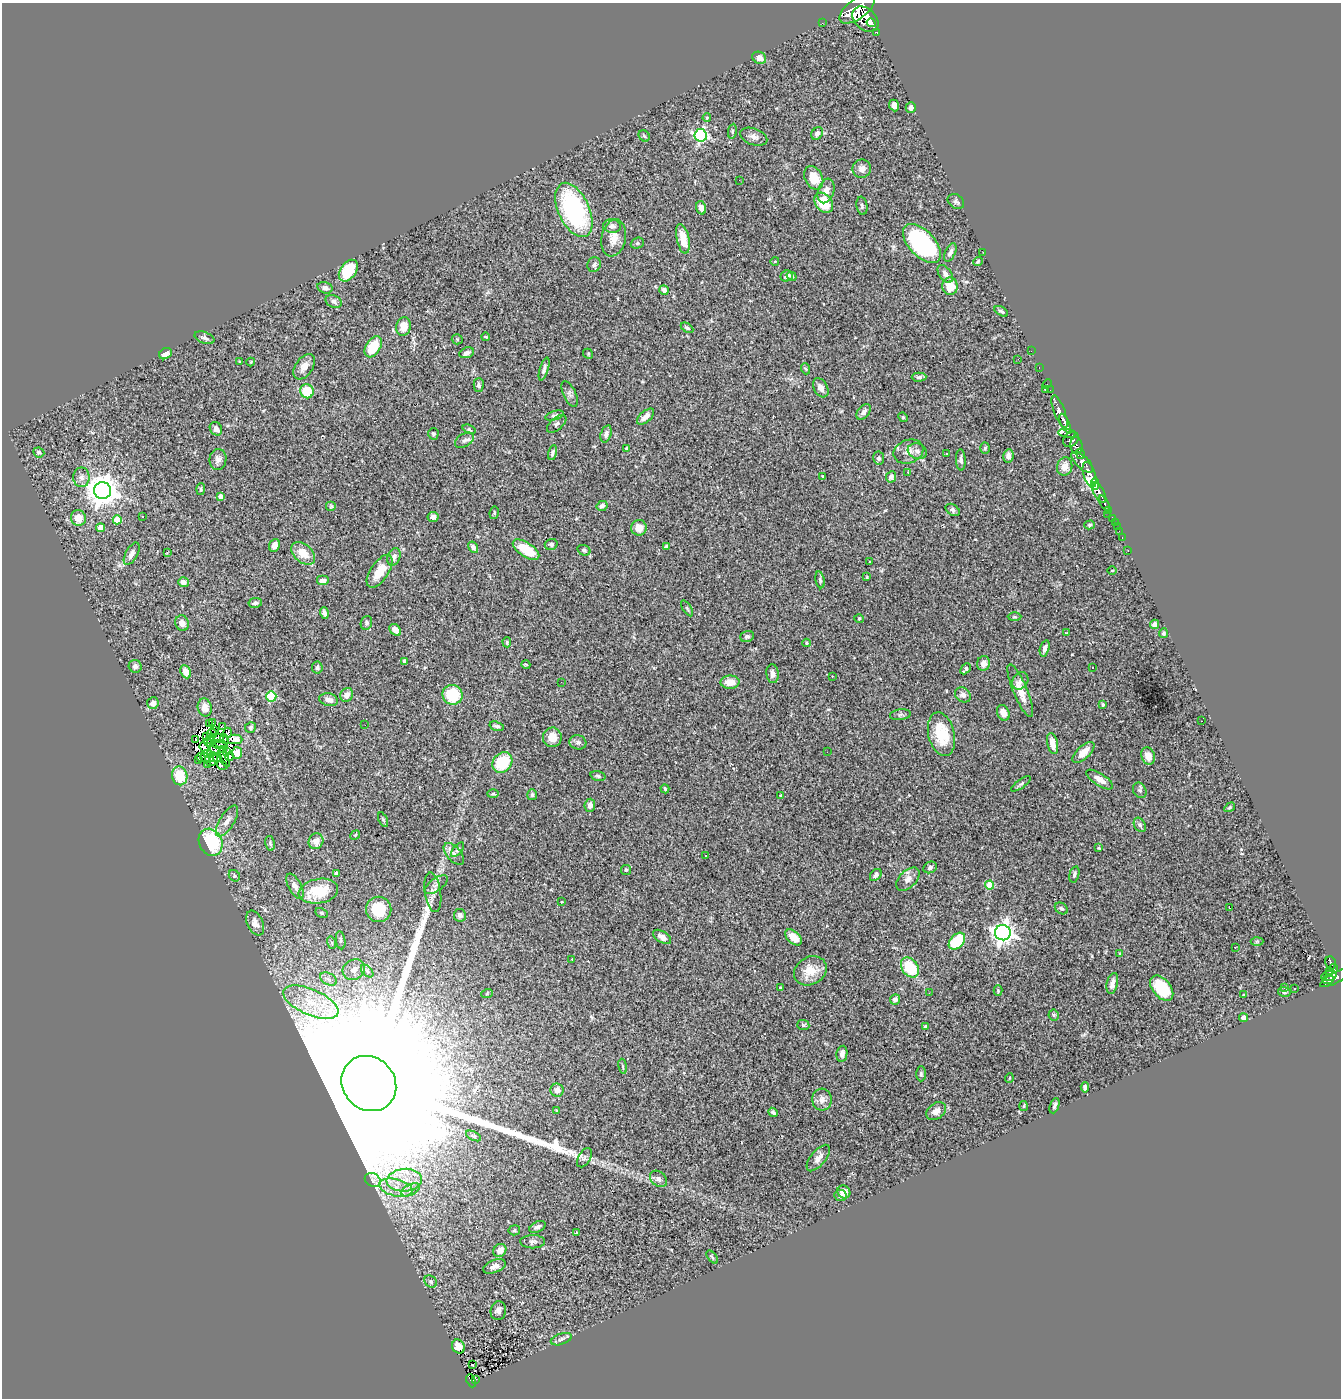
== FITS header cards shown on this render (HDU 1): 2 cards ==
NAXIS1  =                 1339
NAXIS2  =                 1396

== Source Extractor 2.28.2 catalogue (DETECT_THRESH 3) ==
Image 1339 x 1396 px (HDU 1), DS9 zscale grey, 1 PNG px = 1 image px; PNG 1343 x 1400 px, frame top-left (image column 1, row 1396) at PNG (2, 3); each listed source drawn as its Kron ellipse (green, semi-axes under 4 px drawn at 4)
Background 1.09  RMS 0.079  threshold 0.237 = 3 sigma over >= 5 px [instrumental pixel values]
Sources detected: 345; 6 with non-positive FLUX_AUTO (blend fragments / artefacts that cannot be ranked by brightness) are neither listed nor drawn; the other 339 listed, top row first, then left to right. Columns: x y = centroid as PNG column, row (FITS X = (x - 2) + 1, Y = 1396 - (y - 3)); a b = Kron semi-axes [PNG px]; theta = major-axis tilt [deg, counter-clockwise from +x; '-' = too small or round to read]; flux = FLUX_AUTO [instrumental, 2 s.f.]
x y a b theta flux
857 9 20 10 36 5800
865 19 15 10 -42 4500
822 23 3 2 - 11
871 23 4 3 - 830
876 32 4 3 - 97
759 58 7 6 - 42
894 105 6 5 - 20
911 107 5 5 - 16
707 118 4 3 - 7.1
732 131 7 4 82 6.4
817 133 7 5 59 14
701 135 6 6 - 860
644 136 6 5 - 8.6
754 137 14 8 -19 29
862 169 9 9 - 27
814 178 12 8 -63 99
739 180 2 2 - 3.2
826 191 12 8 73 40
956 201 9 6 -34 13
824 203 11 8 -50 120
862 206 9 5 -80 10
701 208 7 5 -72 28
574 210 29 15 -65 730
612 226 9 6 -6 20
614 238 19 12 79 59
683 239 15 6 -78 91
637 243 7 5 23 10
922 243 24 12 -46 780
950 252 10 5 66 24
983 252 3 2 - 6.6
775 261 4 3 - 3.7
978 261 5 3 - 5.9
594 265 7 6 - 13
348 271 12 8 55 210
945 274 10 6 -54 24
787 276 6 5 - 19
792 276 5 4 - 9.7
950 286 9 7 -87 92
325 288 8 5 -16 20
664 290 5 4 - 26
334 301 8 6 -27 17
1001 311 7 4 -29 10
404 327 9 7 76 66
687 328 7 4 -31 9.1
485 337 4 2 - 4.8
204 338 10 5 -20 15
457 339 5 5 - 6.5
373 347 11 7 58 160
1031 351 2 2 - 5.6
467 353 7 5 23 21
165 354 7 5 30 29
588 354 5 4 - 6.7
1018 359 2 2 - 2.3
240 362 3 3 - 4.6
251 362 4 4 - 5.5
304 367 14 8 56 43
1039 367 3 2 - 6.9
544 369 12 4 73 14
806 369 5 3 - 5.1
919 377 7 4 1 11
1047 384 5 3 - 19
479 385 7 5 89 13
821 388 10 6 -60 30
1045 390 3 3 - 93
1050 390 2 2 - 16
307 391 7 6 - 160
570 394 14 6 -65 19
864 412 9 5 50 20
1060 412 17 5 -69 1400
555 416 9 4 15 13
645 417 10 5 42 35
903 417 5 4 - 6.8
1065 423 10 4 -63 1500
557 424 11 6 39 15
216 429 7 6 - 26
469 429 7 4 -21 7.2
1067 433 9 4 -8 300
433 434 6 5 - 11
606 434 9 5 72 17
1071 439 8 6 40 540
464 440 10 6 31 16
1076 445 8 6 -85 710
626 448 4 3 - 5.6
985 448 5 4 - 8.2
908 451 15 11 21 43
917 451 10 7 -19 25
39 452 5 5 - 11
552 453 7 4 77 13
947 454 3 2 - 17
1081 454 5 3 - 310
1008 456 7 5 80 29
879 458 6 5 - 13
218 459 10 8 81 26
961 460 11 5 -87 16
1082 462 13 6 -43 1200
1065 467 9 7 74 42
908 472 4 3 - 3.2
1089 475 13 6 -72 3300
823 476 3 2 - 4.2
81 477 10 8 90 27
891 477 6 5 - 22
1095 484 6 3 88 2500
201 489 6 2 85 6.4
103 491 8 8 - 8900
1099 493 11 5 -63 1400
221 496 4 4 - 37
1104 503 8 3 -64 190
331 506 5 5 - 8.3
602 506 6 5 - 17
953 510 8 5 -34 15
1108 510 3 3 - 110
494 513 6 4 81 8.1
1108 515 2 2 - 11
142 517 2 2 - 4.6
433 517 5 5 - 19
78 518 8 7 - 62
1112 518 4 3 - 32
117 520 4 4 - 110
1115 523 2 2 - 5.3
1089 525 5 4 - 8.5
1117 527 2 2 - 7.9
101 528 4 4 - 57
639 528 8 8 - 51
1119 531 3 2 - 6.1
1122 538 3 2 - 16
551 544 6 5 - 11
274 545 6 5 - 38
473 547 6 4 -58 21
666 547 4 4 - 17
526 550 15 7 -34 160
584 550 7 5 -17 11
1128 550 2 2 - 13
167 553 4 2 - 3.5
303 553 14 9 -41 89
132 554 12 6 61 29
394 557 9 6 71 22
869 561 3 2 - 9.1
1112 570 4 3 - 3.3
380 571 19 9 56 96
867 577 3 3 - 4.2
820 580 8 4 -79 10
322 581 6 5 - 23
183 582 5 5 - 25
255 603 7 5 10 12
687 608 9 3 -57 7.1
324 613 6 4 -72 19
1014 617 7 3 0 5.7
859 618 5 3 - 4.8
182 623 8 6 -67 37
366 623 7 5 69 11
1154 624 5 4 - 16
395 630 7 5 -47 26
1066 633 4 4 - 4.2
1163 633 5 4 - 11
747 636 7 5 19 15
507 642 5 4 - 7.6
806 643 4 3 - 4.6
1045 648 8 4 73 20
404 661 4 3 - 17
984 663 7 6 - 36
526 665 4 3 - 4.3
135 666 6 6 - 17
1093 667 3 2 - 12
317 668 6 5 - 11
965 669 6 3 45 16
186 672 7 5 -64 53
773 674 9 6 -84 25
832 676 3 2 - 5.7
1020 681 9 7 54 25
561 682 2 2 - 5.9
730 682 9 6 1 66
1020 691 28 7 -67 71
347 695 7 6 - 35
452 695 10 10 - 200
963 695 8 7 - 25
271 696 5 5 - 290
329 700 9 6 -13 27
153 703 6 5 - 29
1103 704 3 3 - 7.2
205 707 9 7 -78 39
1003 713 8 6 -64 40
900 715 10 5 8 12
1201 721 2 2 - 2.7
213 723 3 2 - 11
209 724 3 3 - 5.6
365 725 2 2 - 5.6
222 726 4 2 - 12
497 726 7 4 -17 12
251 727 6 5 - 9.1
215 730 4 3 - 1.9
212 733 5 2 - 1.8
228 733 5 3 - 4.6
941 734 22 13 -77 180
206 736 4 3 - 4.8
552 737 10 9 - 73
219 738 5 4 - 9.3
211 739 2 2 - 6.6
224 739 5 2 - 1.3
235 739 7 5 -1 20
196 740 3 2 - 4.2
578 742 8 7 - 16
209 743 5 2 - 3.5
219 744 9 3 -7 1.3
1053 744 11 5 -77 46
204 748 6 3 -73 8
224 749 4 2 - 8.7
215 750 7 3 -52 18
226 751 4 3 - 1.8
827 752 2 2 - 5.9
1083 752 14 6 43 51
207 753 3 2 - 4.7
237 753 6 5 - 32
230 756 4 2 - 2.8
1148 756 9 6 -71 40
201 757 5 2 - 7.9
213 757 5 4 - 11
217 757 4 3 - 7.4
205 758 6 3 -39 2.8
224 758 10 3 -67 3
199 759 3 2 - 6.9
210 761 6 3 -38 3.2
502 763 11 9 47 190
207 765 3 2 - 3.7
222 765 5 4 - 9
180 776 9 7 -78 120
598 776 7 4 -16 9.7
1100 779 15 6 -33 45
1021 784 12 3 36 9.9
665 789 4 3 - 7.2
1140 790 8 6 -59 11
493 794 6 4 2 7.4
532 795 5 5 - 9.3
781 795 4 3 - 4.4
590 805 6 5 - 25
1230 807 6 3 32 6.2
383 820 8 3 -63 6.4
227 821 17 7 58 39
1140 825 7 5 -60 12
355 835 5 4 - 6.3
316 841 8 7 - 44
211 842 14 11 -65 340
270 843 7 4 -78 9.9
1099 848 3 3 - 4.9
458 850 9 4 49 9.7
454 854 13 7 -48 30
706 855 3 3 - 34
930 867 7 5 28 14
626 870 5 5 - 7.6
336 873 4 3 - 9.6
1074 874 8 4 74 12
876 875 7 5 49 15
234 876 6 5 - 9.4
908 879 14 8 45 35
436 885 13 6 36 24
990 885 4 4 - 150
295 886 14 6 -62 31
318 891 20 12 10 180
433 892 20 8 -81 36
561 902 3 2 - 4.4
1061 908 7 5 -33 12
1229 908 3 2 - 4.7
379 909 13 12 - 150
321 913 7 4 -27 8.8
460 915 6 6 - 14
255 923 13 8 -65 33
1003 933 8 7 - 3300
662 937 10 5 -33 28
794 937 10 6 -42 45
341 940 9 4 -82 11
957 941 10 6 47 220
1257 941 6 4 2 6.5
332 943 6 4 -73 7.9
1235 947 3 2 - 5.9
1120 954 3 3 - 5.8
572 959 3 2 - 5.3
1331 963 7 5 -76 170
910 967 11 8 -53 200
1333 969 4 3 - 110
354 970 12 9 33 46
367 971 7 4 -46 14
810 971 17 13 30 88
1329 972 4 3 - 81
1329 976 8 5 14 430
1336 977 18 5 28 530
328 979 9 6 -28 20
1328 979 6 4 6 280
1112 983 11 5 77 29
780 988 3 2 - 5
1162 988 14 9 -51 210
1284 988 4 3 - 5.5
1294 989 2 2 - 4.4
998 991 5 4 - 6.5
1284 992 6 4 -14 7.6
929 993 3 2 - 5.8
487 994 6 3 20 5.3
1243 995 4 2 - 3.2
895 999 5 5 - 25
311 1002 30 13 -23 170
1054 1015 5 5 - 7.6
1244 1018 4 4 - 31
803 1025 6 5 - 7.8
925 1027 3 3 - 15
842 1054 8 5 80 23
623 1066 7 3 -80 7.9
921 1074 7 5 90 10
1009 1078 5 3 - 4.4
369 1083 29 26 -48 740000
1085 1087 5 4 - 13
557 1090 6 6 - 30
822 1099 11 10 - 36
1024 1106 5 3 - 5.1
1054 1106 8 4 70 17
557 1111 3 3 - 6.7
936 1111 11 8 37 27
773 1112 5 4 - 13
474 1136 8 4 -26 8.7
584 1158 10 6 61 16
818 1158 16 7 51 37
658 1179 9 7 -41 23
373 1180 8 6 -32 15
404 1180 18 11 5 94
396 1188 17 8 -13 66
410 1190 10 5 27 24
844 1192 7 6 - 43
840 1196 6 5 - 15
537 1227 8 5 24 16
514 1230 6 5 - 8.2
577 1232 3 3 - 13
533 1242 12 6 1 17
500 1250 7 6 - 38
712 1257 7 4 -53 6.8
494 1266 12 6 21 28
431 1282 7 5 -46 15
498 1311 9 7 78 24
561 1339 11 5 19 14
458 1347 7 6 - 38
472 1365 3 2 - 11
476 1379 3 3 - 7
471 1381 7 4 -68 100
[6 non-positive-flux detections neither listed nor drawn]